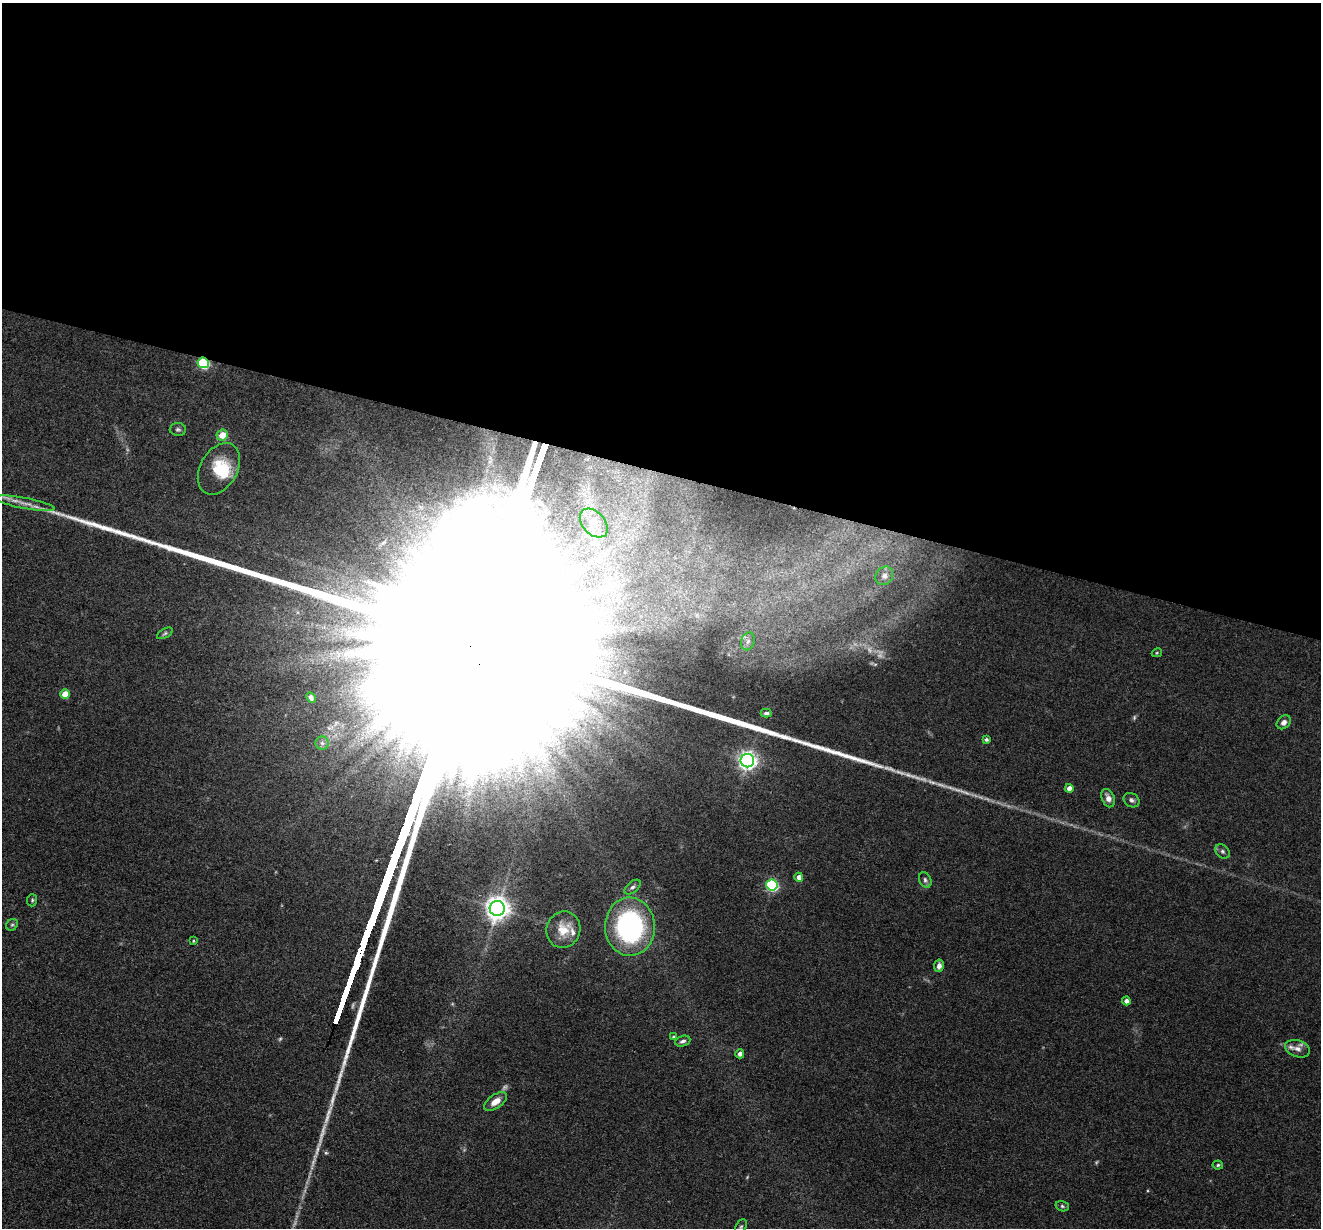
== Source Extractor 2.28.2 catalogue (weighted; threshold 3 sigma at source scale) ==
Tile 3 of 4 x 4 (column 3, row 1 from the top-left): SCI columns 2639-3957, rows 3810-5035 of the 5276 x 5292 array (HDU 1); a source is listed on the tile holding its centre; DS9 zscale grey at full resolution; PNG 1323 x 1230 px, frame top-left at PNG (2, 3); each listed source drawn as its Kron ellipse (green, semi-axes under 4 px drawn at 4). Shown black and unused: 38% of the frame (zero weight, under 3 of 4 exposures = <1% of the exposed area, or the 3 px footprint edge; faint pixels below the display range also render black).
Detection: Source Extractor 2.28.2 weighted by HDU 2 'WHT'; one run over the whole footprint, this tile lists its part. Background 0.0803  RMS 0.0062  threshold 0.028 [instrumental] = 3 sigma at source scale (4.5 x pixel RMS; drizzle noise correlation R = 1.50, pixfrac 1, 0.05/0.05 arcsec/px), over >= 5 px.
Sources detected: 53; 7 too faint to see at this stretch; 2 inside a brighter object's white glare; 1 long thin detection or spike segment (spike, bleed or trail) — neither listed nor drawn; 2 inside a brighter listed object's ellipse — not listed separately; the other 41 listed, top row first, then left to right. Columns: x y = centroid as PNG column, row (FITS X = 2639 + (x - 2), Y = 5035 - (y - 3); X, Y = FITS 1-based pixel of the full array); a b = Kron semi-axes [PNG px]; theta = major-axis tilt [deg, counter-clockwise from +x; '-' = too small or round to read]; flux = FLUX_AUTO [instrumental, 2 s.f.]
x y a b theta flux
203 363 5 5 - 65
178 429 8 6 -3 1.5
222 435 6 5 - 9.3
219 469 28 18 61 23
25 503 30 5 -11 6.8
594 523 17 11 -47 8.4
884 576 10 8 55 2.9
165 633 9 4 30 1.2
748 641 9 6 74 2.5
1157 653 5 4 - 0.68
65 694 4 4 - 12
311 698 5 4 - 1.7
766 713 5 3 - 1.4
1284 722 8 6 44 2.6
986 740 4 3 - 1.3
322 743 6 6 - 1.9
747 761 7 6 - 310
1069 788 4 4 - 4.7
1108 798 9 6 -67 3.8
1132 800 8 6 -34 1.8
1222 851 8 6 -45 1.6
799 877 4 4 - 3.9
925 880 8 5 -64 1.7
772 885 5 5 - 91
633 887 9 5 39 1.8
32 900 6 5 - 1
497 908 7 7 - 570
12 925 6 5 - 1.1
630 927 29 25 -89 120
563 930 18 17 - 12
193 941 3 3 - 0.62
939 966 6 5 - 3.2
1126 1001 4 4 - 2.8
674 1037 4 3 - 1.2
683 1041 8 5 20 1.9
1297 1049 13 8 -17 4.2
740 1054 4 4 - 3
495 1102 13 7 35 6.8
1218 1165 5 4 - 0.97
1062 1206 7 5 -17 1.1
741 1227 8 5 62 1.2
Overlapping masked pixels (flux is a lower limit): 1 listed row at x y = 203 363
Isophote crosses this tile's border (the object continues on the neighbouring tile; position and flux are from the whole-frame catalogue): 1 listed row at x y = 25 503